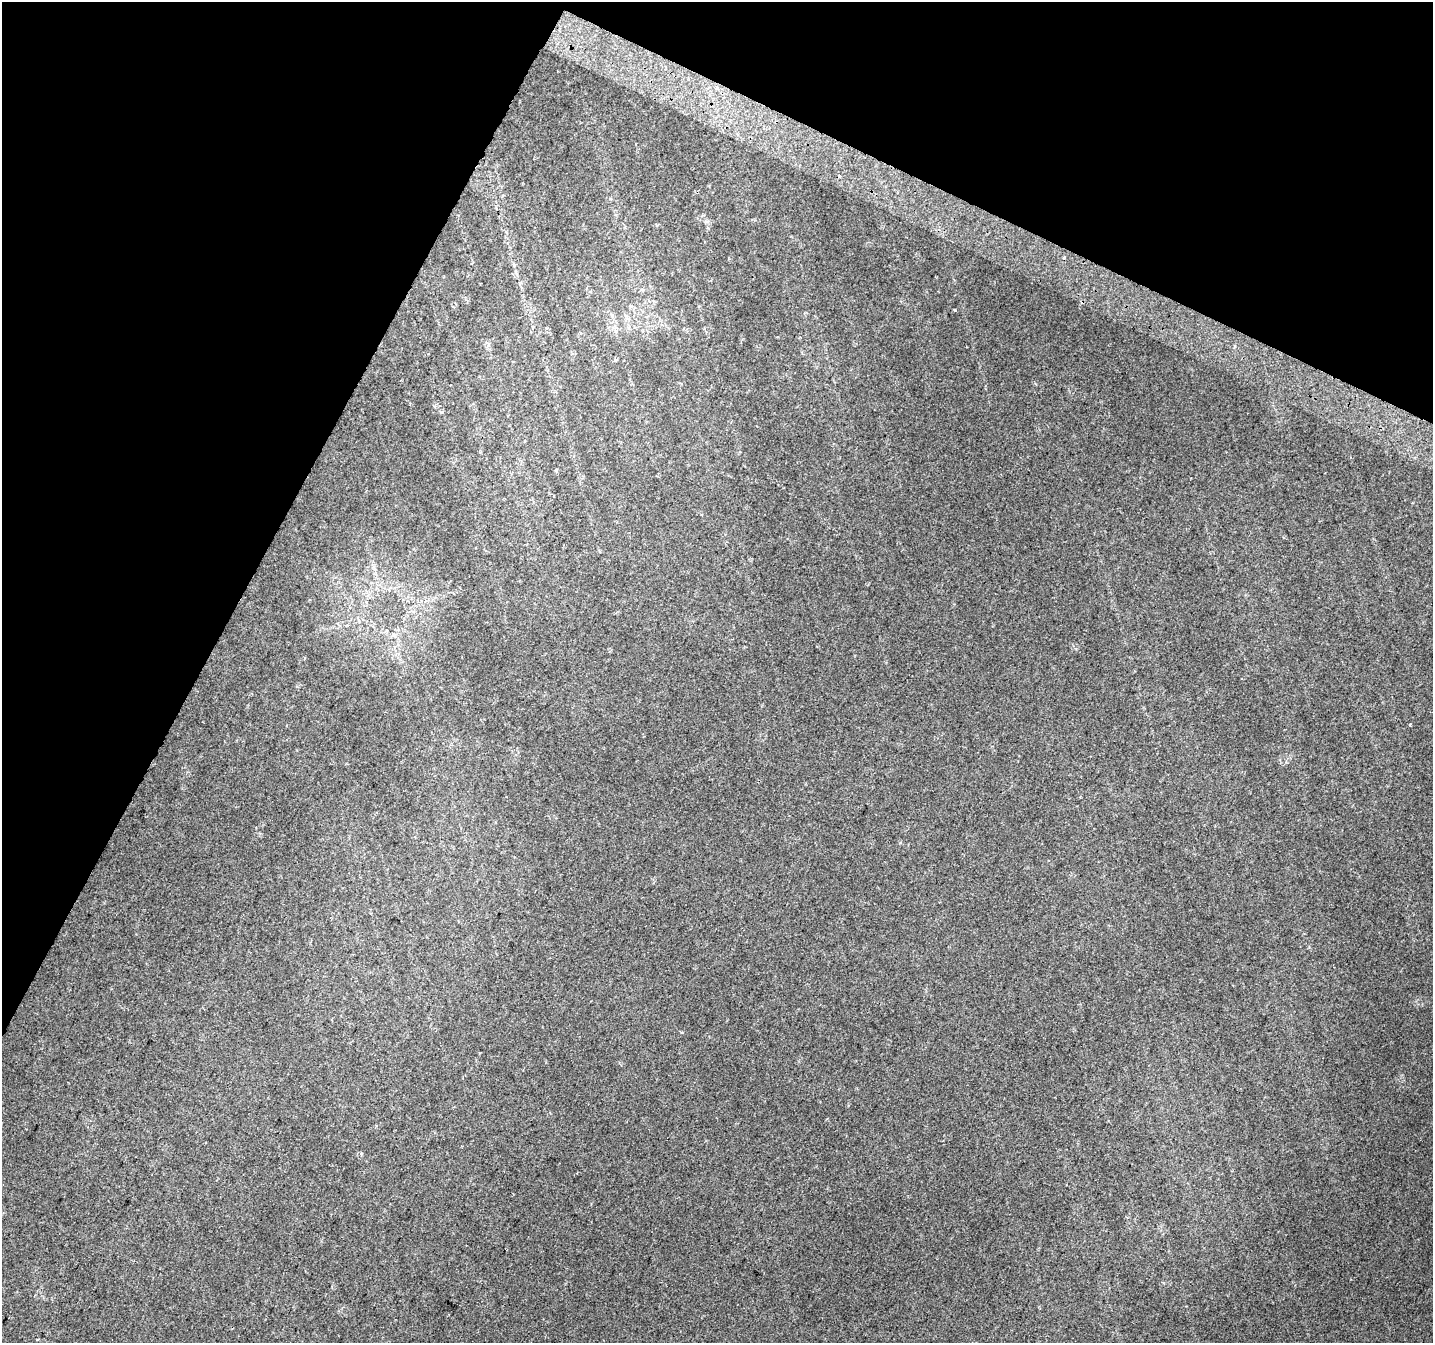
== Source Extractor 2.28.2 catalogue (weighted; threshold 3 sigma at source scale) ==
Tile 2 of 4 x 4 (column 2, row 1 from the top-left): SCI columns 1460-2890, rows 4331-5671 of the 5773 x 5911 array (HDU 1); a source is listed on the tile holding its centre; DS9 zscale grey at full resolution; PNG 1435 x 1345 px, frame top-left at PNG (2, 2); no overlay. Shown black and unused: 25% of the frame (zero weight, under 2 of 3 exposures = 2% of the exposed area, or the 3 px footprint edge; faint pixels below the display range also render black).
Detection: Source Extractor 2.28.2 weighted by HDU 2 'WHT'; one run over the whole footprint, this tile lists its part. Background 0.0321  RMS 0.01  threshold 0.046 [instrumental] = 3 sigma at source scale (4.5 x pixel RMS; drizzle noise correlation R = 1.50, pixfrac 1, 0.0396/0.0396 arcsec/px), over >= 5 px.
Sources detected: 9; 1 cosmic-ray / hot-pixel residue — not listed; the other 8 listed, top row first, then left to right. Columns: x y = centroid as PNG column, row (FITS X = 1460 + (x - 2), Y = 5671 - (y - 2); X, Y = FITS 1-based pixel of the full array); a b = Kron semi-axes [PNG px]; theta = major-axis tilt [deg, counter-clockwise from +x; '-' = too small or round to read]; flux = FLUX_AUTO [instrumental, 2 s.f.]
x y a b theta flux
717 87 4 4 - 2.6
707 221 6 4 18 1.6
1064 257 3 3 - 2.4
955 310 3 2 - 1.2
556 470 5 4 - 0.96
393 635 7 4 45 2.3
1410 724 3 3 - 1.2
361 1154 5 4 - 1.4